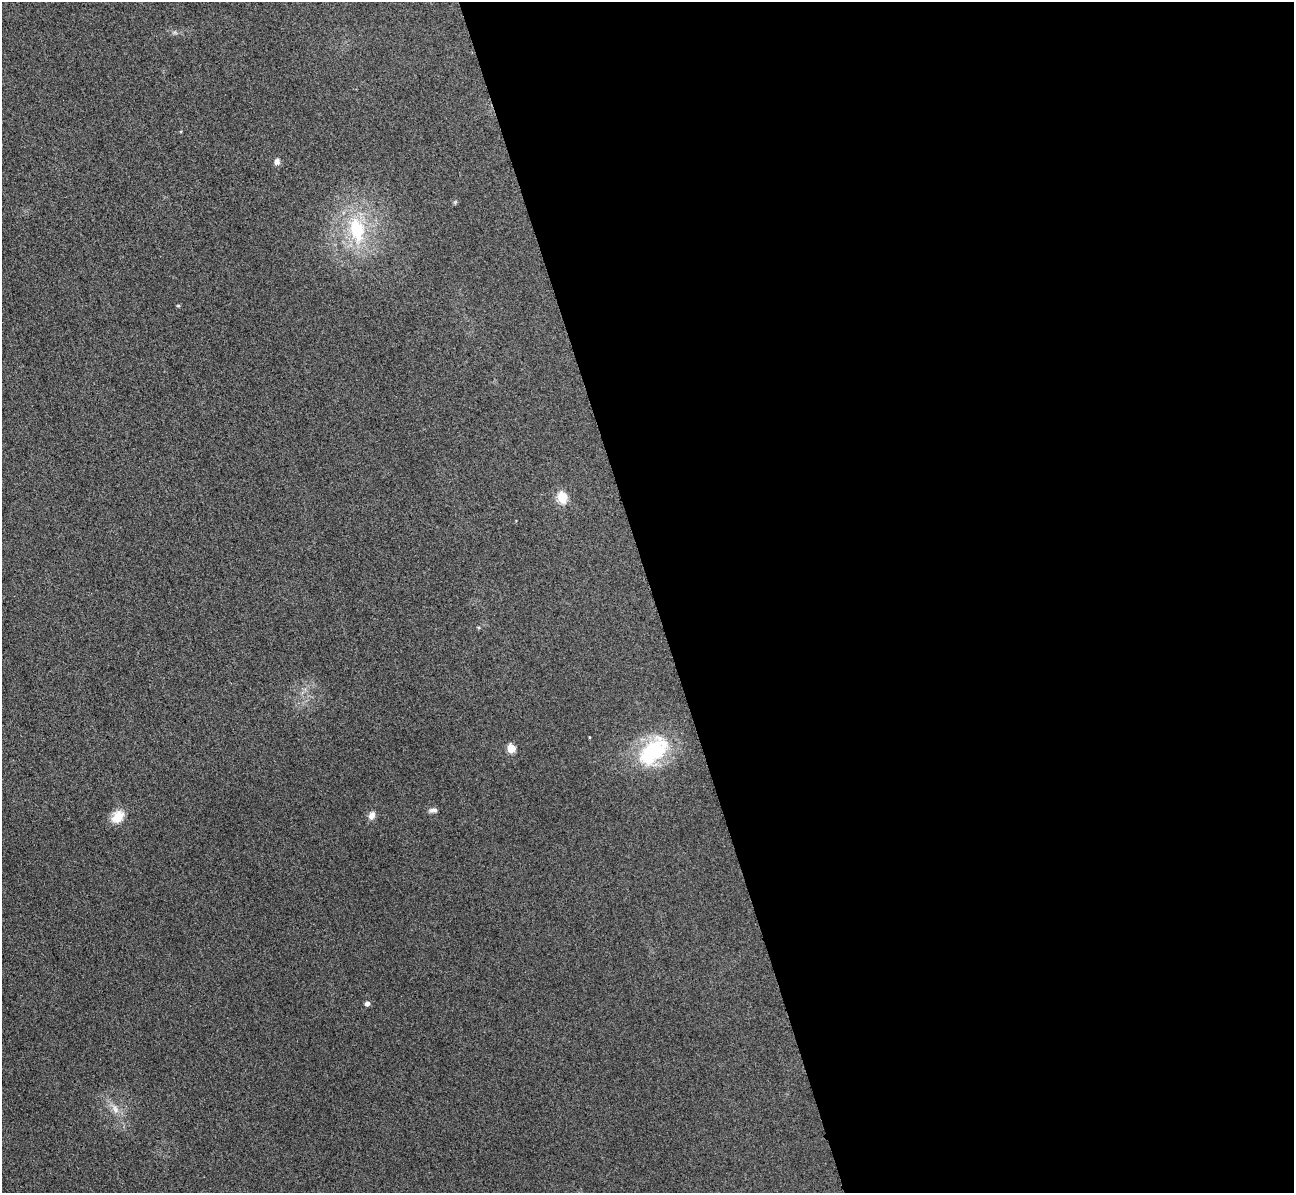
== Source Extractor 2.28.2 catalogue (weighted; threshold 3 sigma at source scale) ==
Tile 8 of 4 x 4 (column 4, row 2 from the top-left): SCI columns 3906-5197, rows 2542-3732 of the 5225 x 5207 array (HDU 1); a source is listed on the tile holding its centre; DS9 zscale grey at full resolution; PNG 1296 x 1195 px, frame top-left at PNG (2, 2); no overlay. Shown black and unused: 50% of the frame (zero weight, under 3 of 4 exposures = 3% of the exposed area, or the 3 px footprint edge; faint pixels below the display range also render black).
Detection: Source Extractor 2.28.2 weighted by HDU 2 'WHT'; one run over the whole footprint, this tile lists its part. Background 0.315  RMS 0.024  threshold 0.108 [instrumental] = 3 sigma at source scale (4.5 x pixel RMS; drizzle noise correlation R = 1.50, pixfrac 1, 0.05/0.05 arcsec/px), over >= 5 px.
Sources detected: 13; all 13 listed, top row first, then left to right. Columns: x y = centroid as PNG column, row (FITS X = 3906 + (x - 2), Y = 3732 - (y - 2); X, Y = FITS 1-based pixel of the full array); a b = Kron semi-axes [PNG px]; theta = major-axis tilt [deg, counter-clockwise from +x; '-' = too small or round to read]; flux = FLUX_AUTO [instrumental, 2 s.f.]
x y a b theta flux
181 131 4 3 - 1.9
277 162 8 7 - 9.7
357 230 34 18 -79 150
178 306 4 4 - 2.8
562 497 6 5 - 160
589 737 4 3 - 1.7
511 748 5 5 - 92
653 751 40 23 43 210
433 810 12 6 -1 8.6
372 815 10 7 76 14
118 816 18 13 49 35
367 1003 5 4 - 9.6
115 1109 14 7 -64 17